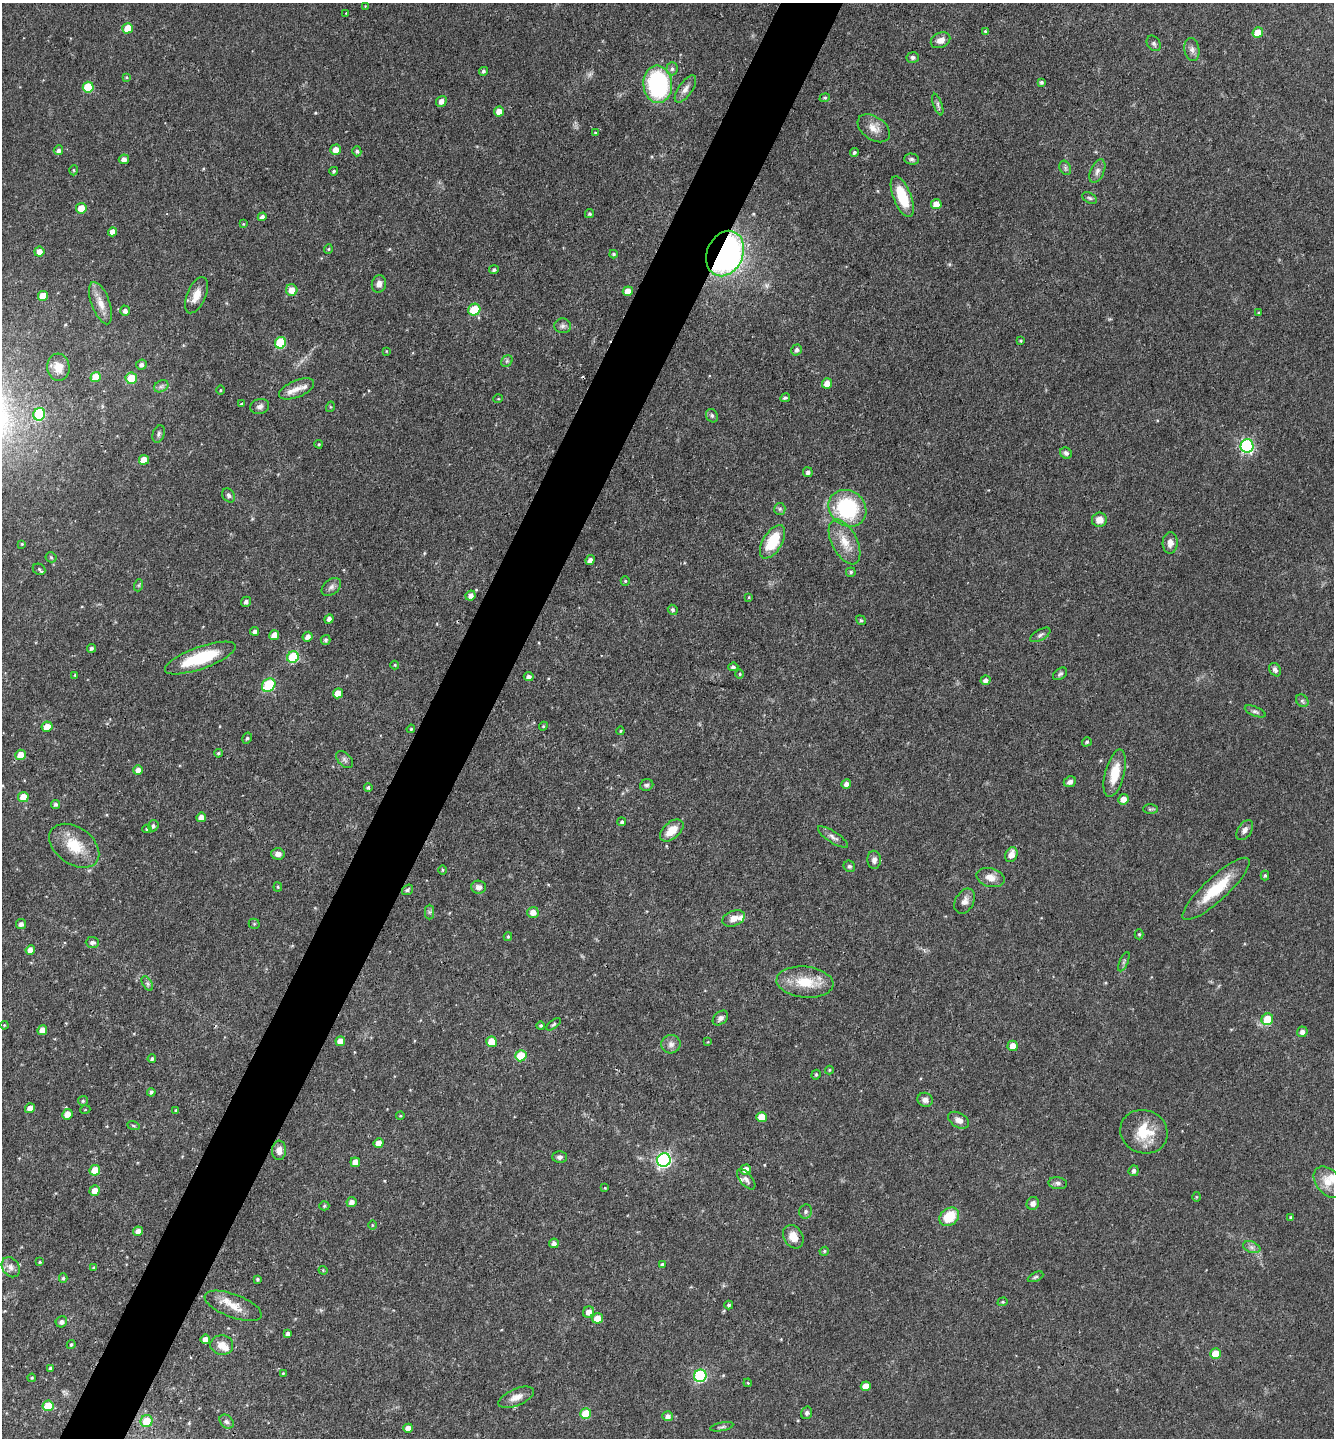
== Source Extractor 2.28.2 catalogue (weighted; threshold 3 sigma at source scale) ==
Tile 7 of 4 x 4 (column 3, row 2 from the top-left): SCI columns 2811-4142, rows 2875-4310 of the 5756 x 5747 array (HDU 1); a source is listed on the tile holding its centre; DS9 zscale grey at full resolution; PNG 1336 x 1440 px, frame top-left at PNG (2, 3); each listed source drawn as its Kron ellipse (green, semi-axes under 4 px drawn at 4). Shown black and unused: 5% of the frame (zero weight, under 3 of 4 exposures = <1% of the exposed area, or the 3 px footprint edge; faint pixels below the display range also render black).
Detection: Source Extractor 2.28.2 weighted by HDU 2 'WHT'; one run over the whole footprint, this tile lists its part. Background 0.0897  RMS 0.0041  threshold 0.0183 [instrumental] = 3 sigma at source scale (4.5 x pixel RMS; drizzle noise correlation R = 1.50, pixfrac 1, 0.05/0.05 arcsec/px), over >= 5 px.
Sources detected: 268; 1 too faint to see at this stretch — neither listed nor drawn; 6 inside a brighter listed object's ellipse — not listed separately; the other 261 listed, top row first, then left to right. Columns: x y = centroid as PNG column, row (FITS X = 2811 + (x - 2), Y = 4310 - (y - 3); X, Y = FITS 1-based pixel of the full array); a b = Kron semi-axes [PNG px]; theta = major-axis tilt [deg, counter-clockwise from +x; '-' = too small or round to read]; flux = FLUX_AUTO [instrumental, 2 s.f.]
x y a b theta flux
365 6 3 3 - 0.29
346 13 3 3 - 0.22
127 28 5 5 - 6.6
985 31 4 4 - 0.44
1258 33 5 5 - 6.3
941 40 10 7 26 2.6
1154 43 8 6 -55 1.1
1192 49 11 7 -79 1.8
913 57 6 5 - 1
672 69 6 5 - 1
483 71 4 4 - 0.79
126 77 4 4 - 0.41
1041 82 4 3 - 0.72
658 84 18 14 -85 49
88 87 5 5 - 15
685 89 16 7 55 2.4
825 98 5 4 - 0.57
441 101 6 5 - 2.3
938 105 11 4 -71 1.1
499 111 5 5 - 3.8
874 128 18 11 -35 4.1
595 133 4 4 - 0.51
58 150 5 4 - 1.2
336 150 5 5 - 3.4
357 151 5 4 - 0.75
854 152 4 4 - 0.75
124 159 5 4 - 1.8
912 159 7 5 -2 0.97
1065 168 7 5 -62 0.94
73 170 5 3 - 0.41
334 171 4 4 - 0.64
1097 171 12 6 66 1.9
902 197 22 9 -68 12
1090 198 8 5 -27 0.76
936 204 5 5 - 4.3
81 208 5 5 - 4.5
589 214 5 4 - 0.68
262 217 4 4 - 1.4
243 224 4 4 - 0.34
112 232 4 4 - 2.9
328 249 5 4 - 0.47
39 252 5 5 - 2.7
613 254 4 3 - 0.55
725 254 23 18 66 170
494 270 5 4 - 0.87
379 284 9 7 75 2.2
292 290 6 5 - 4.1
628 291 5 4 - 4.1
196 295 19 9 67 4.7
43 296 5 5 - 8.2
101 303 22 9 -70 4.8
474 310 6 6 - 14
125 311 5 5 - 1.7
1259 313 4 3 - 0.42
563 326 8 7 - 1.3
1021 341 4 3 - 0.51
280 343 6 5 - 24
797 350 6 5 - 1.2
386 351 4 2 - 0.27
507 361 6 5 - 0.79
141 365 5 5 - 1.3
58 367 13 11 -85 4.4
96 377 5 5 - 8
131 378 6 5 - 12
827 383 5 5 - 3.6
161 386 7 5 29 1
296 389 19 8 23 3.2
220 390 5 3 - 0.39
785 398 5 3 - 0.82
498 399 5 3 - 0.34
241 404 4 3 - 0.53
260 406 9 7 17 1.5
330 407 5 3 - 0.4
39 414 6 6 - 29
712 416 7 5 -59 0.86
159 434 9 6 70 1
319 444 4 3 - 0.49
1247 446 7 6 - 64
1066 453 6 5 - 1
144 460 5 5 - 4.9
808 472 5 5 - 1.1
228 495 8 5 -57 1.1
847 508 20 17 -39 36
780 509 6 5 - 0.83
1099 520 7 7 - 3.6
773 542 19 9 59 14
845 542 24 12 -63 7.2
1170 543 11 7 88 2.7
22 544 4 4 - 0.35
51 557 5 5 - 0.57
590 560 5 4 - 1.8
39 569 6 5 - 0.75
851 572 5 4 - 0.64
625 581 4 4 - 0.49
139 585 6 4 71 0.52
331 587 11 7 39 1.6
471 595 5 5 - 2
749 597 4 2 - 0.31
246 602 5 4 - 1.2
673 610 5 4 - 0.72
329 619 5 4 - 1.6
861 620 5 4 - 0.62
254 631 4 4 - 1.1
274 635 5 5 - 3.5
1040 635 11 5 30 1.1
308 637 5 4 - 2
326 640 5 5 - 0.86
91 648 4 4 - 0.93
293 657 6 5 - 26
200 658 37 11 20 20
395 665 4 4 - 0.45
733 667 5 4 - 0.88
1275 670 7 5 -56 1.3
740 674 5 3 - 0.4
1060 674 8 5 37 0.85
75 675 3 3 - 0.48
529 677 5 4 - 1.2
985 680 5 4 - 1.4
269 685 7 6 - 26
338 693 5 5 - 5.1
1302 701 7 5 -45 0.96
1255 711 11 4 -22 1
543 726 4 4 - 0.46
47 727 5 5 - 4.5
411 729 4 3 - 0.4
620 731 4 4 - 0.43
247 738 6 4 59 0.67
1087 742 5 4 - 0.62
218 753 4 3 - 0.54
21 755 5 5 - 5.2
344 759 10 6 -46 1.2
138 770 5 5 - 2.3
1115 773 24 9 75 9
1070 782 6 5 - 1.6
846 784 5 5 - 1.7
647 785 7 5 21 0.96
368 787 4 3 - 0.66
23 797 5 5 - 5.9
1123 799 5 5 - 3.5
56 804 4 4 - 0.92
1150 809 7 4 0 0.7
201 817 5 4 - 2.6
622 822 4 4 - 0.72
153 826 6 5 - 0.76
147 829 4 4 - 0.53
672 830 14 8 41 6
1245 830 11 7 57 1.8
833 837 17 5 -33 1.9
74 846 28 18 -35 12
278 854 7 5 -4 1.8
1011 855 8 6 66 3.7
874 860 9 6 -87 1.8
849 866 6 5 - 0.88
442 870 5 3 - 0.38
1265 875 5 4 - 0.58
990 877 14 9 -14 3.8
278 887 4 4 - 0.46
479 887 7 6 - 1.8
1216 889 44 11 43 16
408 890 6 5 - 0.89
965 901 13 9 61 2.5
429 912 7 4 90 0.75
533 912 5 5 - 3.2
733 918 12 7 22 3.1
21 924 5 5 - 1.5
254 924 5 5 - 0.54
1139 934 5 4 - 0.56
508 937 4 4 - 0.45
92 942 6 5 - 1.4
30 950 5 4 - 2.5
1124 962 10 4 67 0.88
805 982 28 15 -6 12
147 983 8 4 -59 0.88
720 1018 9 6 42 1.5
1267 1019 6 5 - 9.3
553 1024 8 4 36 0.69
4 1025 4 3 - 0.37
541 1026 4 4 - 0.63
42 1030 5 5 - 3.9
1302 1032 5 5 - 1.7
340 1041 5 4 - 3.4
492 1042 5 5 - 8.4
708 1042 4 4 - 0.36
671 1044 9 9 - 2
1013 1046 5 5 - 4
521 1056 5 5 - 12
152 1059 4 3 - 0.83
829 1070 4 4 - 0.45
816 1075 5 4 - 0.53
151 1092 4 4 - 0.97
925 1100 8 7 - 1.9
83 1101 5 5 - 0.67
30 1108 5 5 - 3.2
85 1110 5 3 - 0.32
176 1110 4 3 - 0.46
67 1114 5 5 - 3.7
400 1116 4 3 - 0.34
761 1117 5 5 - 5.6
959 1120 11 7 -30 2.3
133 1125 6 4 -20 0.56
1144 1132 24 21 -21 12
379 1143 5 5 - 3.8
279 1150 10 7 86 2.5
560 1157 7 5 0 1.2
664 1160 7 6 - 85
355 1162 5 5 - 3.1
95 1170 5 5 - 6.4
746 1170 5 5 - 3.4
1134 1171 5 5 - 1.1
746 1179 12 6 -50 1.6
1328 1182 17 11 -53 6
1058 1183 9 6 -8 1.2
605 1188 4 3 - 0.34
95 1191 5 5 - 3.4
1196 1197 5 3 - 0.35
351 1202 5 5 - 2
1033 1203 6 6 - 1.7
324 1206 5 4 - 0.64
806 1212 7 6 - 0.95
949 1217 10 8 37 11
1291 1217 4 3 - 0.46
372 1225 5 3 - 0.38
138 1231 5 4 - 2.2
793 1237 12 9 -59 4.7
554 1243 5 4 - 1.6
1252 1247 9 5 -20 1.3
824 1251 5 4 - 0.54
40 1262 4 3 - 0.43
662 1264 4 4 - 0.77
11 1267 11 8 -57 2.2
93 1268 3 3 - 0.39
323 1270 4 4 - 0.39
1036 1277 8 4 26 0.72
63 1278 4 4 - 0.7
257 1279 3 3 - 0.62
1003 1302 5 4 - 0.5
729 1305 4 4 - 0.83
233 1306 30 11 -20 6.6
588 1312 6 5 - 2.9
598 1318 5 5 - 5.1
61 1322 6 5 - 1.5
288 1334 4 4 - 1.3
205 1339 5 4 - 2.6
71 1344 5 3 - 0.51
222 1345 11 9 -5 3.8
1216 1354 5 5 - 8
50 1368 4 3 - 0.62
283 1373 4 4 - 0.33
700 1376 6 6 - 46
32 1378 4 3 - 0.4
748 1383 4 3 - 0.37
866 1386 5 5 - 4.6
516 1397 19 8 23 3.5
48 1406 5 5 - 13
807 1413 6 5 - 0.94
586 1414 5 5 - 12
668 1416 5 5 - 1.7
147 1421 6 6 - 8
227 1422 8 6 -43 1
722 1427 12 3 12 0.8
408 1428 5 4 - 2.7
Overlapping masked pixels (flux is a lower limit): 1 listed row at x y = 725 254